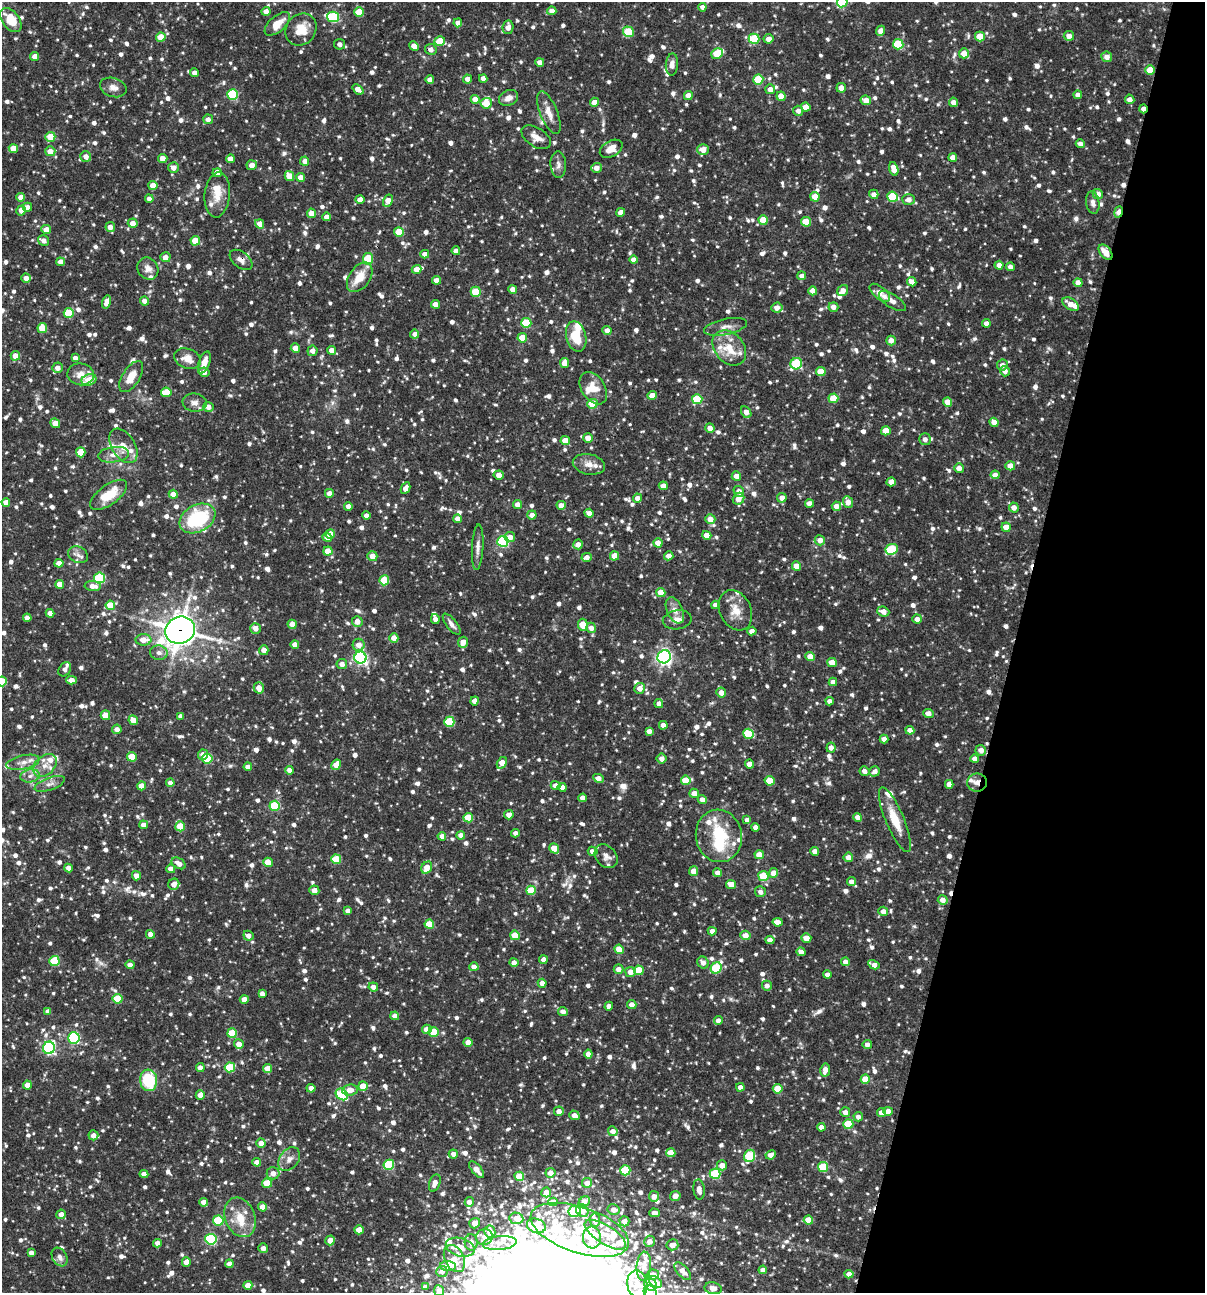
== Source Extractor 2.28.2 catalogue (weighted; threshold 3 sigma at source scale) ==
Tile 8 of 4 x 4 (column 4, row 2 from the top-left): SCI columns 3860-5062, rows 2585-3875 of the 5187 x 5169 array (HDU 1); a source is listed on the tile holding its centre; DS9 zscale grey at full resolution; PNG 1207 x 1295 px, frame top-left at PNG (2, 2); each listed source drawn as its Kron ellipse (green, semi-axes under 4 px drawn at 4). Shown black and unused: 16% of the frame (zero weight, under 3 of 4 exposures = <1% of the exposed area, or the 3 px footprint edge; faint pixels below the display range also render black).
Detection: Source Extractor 2.28.2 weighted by HDU 2 'WHT'; one run over the whole footprint, this tile lists its part. Background 0.0817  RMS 0.0038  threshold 0.0171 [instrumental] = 3 sigma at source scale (4.5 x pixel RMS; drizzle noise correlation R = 1.50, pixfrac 1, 0.05/0.05 arcsec/px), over >= 5 px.
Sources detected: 1473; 1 too faint to see at this stretch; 1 inside a brighter object's white glare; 1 cosmic-ray / hot-pixel residue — neither listed nor drawn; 56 inside a brighter listed object's ellipse — not listed separately; of the other 1414, all 500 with FLUX_AUTO >= 1.91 (the completeness limit of this list) listed and drawn (914 fainter detections not listed), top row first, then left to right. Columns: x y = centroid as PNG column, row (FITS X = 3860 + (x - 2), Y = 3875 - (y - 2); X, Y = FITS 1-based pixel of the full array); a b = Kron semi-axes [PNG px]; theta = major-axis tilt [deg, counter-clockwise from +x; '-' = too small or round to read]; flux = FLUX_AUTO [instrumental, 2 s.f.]
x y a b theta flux
842 2 5 5 - 16
702 7 4 4 - 1.9
266 11 4 4 - 2.6
552 11 4 4 - 2.9
359 12 5 4 - 8.3
333 17 6 5 - 34
11 20 14 8 -52 9.3
458 23 4 4 - 2.5
277 24 15 8 41 5.6
508 27 7 5 81 2.7
301 29 17 14 51 7.1
881 31 5 4 - 3
628 32 5 5 - 16
1069 36 5 5 - 2.5
161 37 5 4 - 8.2
980 37 5 5 - 6.5
754 39 5 5 - 22
769 39 5 5 - 2.7
440 41 5 5 - 6.9
340 44 5 5 - 2
898 44 5 5 - 19
414 46 5 4 - 3.1
431 49 6 5 - 2.2
964 53 5 5 - 4.2
717 54 6 5 - 11
35 56 4 4 - 3.2
1107 57 5 5 - 3
540 62 4 4 - 2.5
672 64 11 6 86 2.4
1150 70 5 4 - 8.1
195 73 4 4 - 2.6
483 78 4 4 - 2.4
430 79 4 4 - 2.5
467 79 4 4 - 2.5
758 79 5 5 - 15
113 87 13 9 -17 2.8
841 88 5 4 - 2.7
358 89 6 4 -39 3.4
770 89 5 5 - 3.2
233 94 5 5 - 28
688 95 4 4 - 3.1
1078 95 4 4 - 2.4
781 96 4 4 - 4.2
508 98 10 7 27 2.7
475 99 4 4 - 4.3
1130 99 5 4 - 2.6
866 100 5 4 - 4.5
594 102 4 4 - 3.6
953 102 4 4 - 2.5
486 103 5 5 - 7.5
806 107 4 4 - 4.5
1143 109 4 3 - 3.1
798 111 5 5 - 2.2
549 113 22 8 -68 4.3
208 119 5 5 - 1.9
50 137 5 5 - 7.4
536 137 16 9 -33 3.6
1080 144 4 4 - 2.3
13 148 4 4 - 4.9
611 149 12 8 30 4.2
703 149 6 5 - 3.4
50 151 5 5 - 3.9
86 156 5 5 - 2.7
953 157 4 4 - 2.9
163 159 4 4 - 3.3
230 159 4 4 - 3.9
305 161 4 4 - 2.7
558 164 13 7 -86 2.1
252 165 5 5 - 3.1
174 168 5 5 - 2.7
597 168 5 5 - 2.7
894 169 7 4 -74 4.6
217 173 4 4 - 4.9
289 176 5 4 - 6.4
301 177 4 4 - 3.7
153 185 4 4 - 4.8
874 194 5 4 - 2.4
1098 194 5 5 - 2.9
217 195 22 12 84 6.3
21 197 4 4 - 3.6
815 197 5 4 - 5.6
893 197 5 5 - 16
149 199 4 4 - 2.3
360 199 4 4 - 2.8
908 199 6 5 - 2.7
388 201 6 4 62 4.5
1093 202 11 6 -82 1.9
27 207 4 4 - 2.6
21 210 5 4 - 2.8
621 212 4 4 - 3.1
1118 212 6 4 80 6.6
311 213 4 4 - 3.8
327 217 4 4 - 2.5
763 220 5 4 - 7.4
806 222 5 4 - 9.2
133 223 5 4 - 3.1
260 224 5 4 - 3.2
110 227 5 4 - 2.9
46 230 5 4 - 3.9
399 232 5 5 - 11
44 241 5 5 - 2.2
195 241 5 4 - 8.9
456 251 4 4 - 2.4
1106 252 9 5 -49 4.6
425 254 4 4 - 2.5
165 257 5 5 - 3
368 259 6 5 - 15
241 260 13 8 -38 2.3
634 260 4 4 - 2.6
60 262 4 4 - 3.1
999 265 4 4 - 3.2
1010 267 4 4 - 2.3
148 268 11 10 - 2.7
416 269 5 4 - 3.6
802 276 4 4 - 2
360 277 16 10 54 7.9
26 278 4 4 - 2.5
436 280 4 4 - 3.2
912 282 5 4 - 3.5
1078 283 4 4 - 3.9
513 289 4 4 - 2.6
843 290 6 5 - 3.1
813 291 4 4 - 3.9
476 292 5 5 - 13
880 293 12 6 -39 4.7
144 301 4 4 - 2.2
892 301 15 6 -33 2.5
106 302 7 4 75 2.9
435 304 4 4 - 3.2
1071 304 9 5 -34 4
833 307 5 4 - 2.6
777 308 5 5 - 2.9
69 313 5 5 - 12
526 323 5 5 - 16
986 323 4 4 - 2.5
725 327 22 8 12 3.2
42 328 5 5 - 9.4
607 331 4 4 - 2.5
415 334 4 4 - 2.4
576 336 15 10 -76 11
522 338 5 4 - 6.8
891 340 5 5 - 2.4
295 348 5 4 - 3.1
729 348 19 14 -49 10
332 350 4 4 - 3.3
312 351 5 5 - 2.2
15 356 5 4 - 3.7
75 358 4 4 - 2.4
188 359 14 10 -21 4.4
204 362 11 5 70 3.9
565 363 5 4 - 3.6
796 364 6 5 - 24
1002 365 5 5 - 2.6
58 368 5 5 - 2.7
1005 371 5 5 - 2.2
204 372 5 4 - 2.7
821 372 5 4 - 8.2
81 374 13 11 -7 4
131 377 17 8 57 5.7
89 380 7 5 19 6.6
593 388 18 11 -57 6
166 392 5 4 - 9.6
652 395 5 4 - 3.7
833 398 5 5 - 11
697 399 5 5 - 17
948 402 4 4 - 4.5
195 403 12 9 -5 2.4
593 404 5 5 - 12
208 407 5 5 - 2.7
746 412 6 5 - 3
994 422 5 4 - 3.3
55 423 5 4 - 5.6
710 428 5 4 - 2.9
886 431 5 4 - 7.1
588 438 5 4 - 4.1
925 439 6 6 - 2.1
565 441 5 4 - 5.5
123 446 19 11 -58 5.2
81 452 5 4 - 7.1
114 455 16 7 8 3.2
589 464 16 10 -11 3.5
1010 466 5 4 - 3.8
959 468 5 5 - 3
499 475 5 4 - 2.7
995 475 4 4 - 2.6
736 476 5 4 - 2.8
891 482 5 4 - 2.9
663 486 4 4 - 3.2
405 488 6 4 63 2.9
739 491 5 5 - 2.8
329 493 4 4 - 2.9
173 494 4 4 - 4.2
109 495 22 10 36 10
637 498 4 4 - 2.6
782 498 5 5 - 2.9
739 499 6 5 - 3.6
6 502 4 4 - 2.9
848 502 6 5 - 3.4
809 503 4 4 - 3.3
517 504 4 4 - 2.4
561 505 4 4 - 2.6
348 506 4 4 - 2.6
836 506 4 4 - 2.3
1014 507 5 5 - 2.7
589 513 4 4 - 2.6
366 515 4 4 - 2.4
532 515 5 4 - 2.4
197 518 19 13 28 30
457 519 4 4 - 2.8
710 519 5 5 - 3.7
1006 527 4 4 - 4.4
330 534 5 4 - 4.8
707 535 5 4 - 5
327 537 5 4 - 3.1
510 537 5 5 - 3.1
820 540 5 5 - 3
503 541 5 5 - 44
658 543 5 4 - 3.7
578 544 5 5 - 2.8
478 547 23 5 87 2.5
892 549 6 5 - 18
328 551 4 4 - 5.9
78 555 10 8 -26 2.1
372 556 5 5 - 3.5
614 556 4 4 - 5.2
669 556 5 4 - 2.5
587 557 5 4 - 2.7
59 563 4 4 - 4.2
796 566 4 4 - 5.2
100 578 5 5 - 34
384 580 5 5 - 13
60 584 4 4 - 5.1
93 586 8 5 -5 2.9
661 592 4 4 - 5.8
110 605 4 4 - 8.1
715 605 4 4 - 2.2
675 610 14 8 -65 2.9
735 610 21 15 -64 6.1
883 611 6 5 - 2.9
50 613 4 4 - 2.8
27 618 4 4 - 2.8
435 619 5 4 - 1.9
917 619 5 4 - 2.5
677 620 14 9 10 2.9
357 621 5 5 - 3.1
292 624 4 4 - 4
452 624 12 5 -52 1.9
583 625 6 5 - 8.5
256 628 5 5 - 2.8
591 628 5 5 - 2.8
180 630 15 13 24 490
752 631 5 4 - 2
394 638 4 4 - 3.2
143 640 8 5 2 4.4
463 642 5 5 - 4.2
295 644 4 4 - 2.7
359 645 6 6 - 3.2
264 650 5 4 - 2.6
159 653 9 7 -11 1.9
810 656 4 4 - 4
664 657 7 6 - 130
360 658 6 6 - 77
832 662 5 4 - 5.3
342 664 5 5 - 2.6
65 669 7 5 55 2.2
71 680 5 4 - 3.4
2 681 5 5 - 13
833 682 4 4 - 2.4
259 688 5 5 - 3.8
640 688 5 5 - 2.9
721 693 5 5 - 2.7
475 701 4 4 - 3
830 701 4 4 - 2.3
659 703 4 4 - 2
928 713 5 4 - 2.5
105 715 5 4 - 5.9
181 716 4 4 - 2.1
133 720 5 4 - 4.4
449 722 5 5 - 18
663 725 4 4 - 2.7
117 729 5 4 - 2.8
910 730 4 4 - 2.7
649 731 4 4 - 2.6
748 734 5 5 - 20
884 739 4 4 - 2.7
831 747 5 4 - 2.1
981 750 5 5 - 3.1
203 755 5 5 - 3.1
132 757 5 4 - 9.9
207 758 5 5 - 19
662 758 5 4 - 2.1
975 759 4 4 - 2.6
23 762 17 7 12 2.9
502 763 6 4 58 5.1
750 764 4 4 - 4.4
45 765 13 9 43 3.7
336 765 5 4 - 4.9
248 767 4 4 - 2.6
289 770 4 4 - 2.4
864 771 5 5 - 2.3
875 771 5 5 - 1.9
30 776 10 6 11 2.1
598 778 5 4 - 2.7
686 780 5 4 - 8.4
770 781 5 4 - 6.7
170 783 4 4 - 2.2
977 783 10 9 - 2.4
50 784 16 6 19 2.1
949 784 4 4 - 2.9
142 786 4 4 - 4.6
556 786 5 4 - 3.1
562 787 4 4 - 2.6
694 793 5 4 - 2.7
583 798 4 4 - 3.1
702 800 5 4 - 3
275 806 5 5 - 22
509 815 5 4 - 2.6
858 817 4 4 - 2.8
468 818 5 4 - 10
747 820 4 4 - 2.1
895 820 35 9 -67 9.1
143 825 4 4 - 2.7
180 826 5 5 - 9.6
755 827 4 4 - 2.4
515 833 4 4 - 2.3
461 835 4 4 - 2.7
442 836 4 4 - 2.5
719 836 26 23 -79 18
554 848 5 4 - 6.1
593 851 5 4 - 2.7
815 851 4 4 - 3.3
759 855 4 4 - 5
606 856 13 10 -49 2.4
848 857 5 4 - 2.7
336 859 5 5 - 13
268 862 5 4 - 5.4
179 863 8 5 -31 3.1
69 868 4 4 - 2.6
427 868 6 5 - 5.6
171 869 4 4 - 3.3
694 871 5 4 - 4.6
718 873 4 4 - 2.5
773 873 5 4 - 4.4
136 876 4 4 - 2.7
763 876 5 5 - 15
851 882 4 4 - 2.5
174 884 6 5 - 2.8
731 884 5 4 - 4.6
314 890 5 4 - 3.2
531 890 5 4 - 11
760 892 5 5 - 2
943 900 5 4 - 2.9
348 911 4 4 - 2.6
883 911 5 5 - 2.8
778 922 5 4 - 3.1
429 924 5 4 - 9.1
712 931 4 4 - 2.5
150 934 5 4 - 2.3
515 935 5 4 - 10
745 935 5 4 - 3.9
248 936 5 4 - 2.3
806 938 5 4 - 3.9
770 940 4 4 - 2.5
619 949 5 4 - 5.1
801 952 5 4 - 2.9
543 960 4 4 - 2.1
54 961 5 5 - 16
703 962 6 5 - 2.2
845 962 4 4 - 2.5
514 963 4 4 - 2.7
130 965 4 4 - 2.2
874 965 6 4 -29 3
474 967 4 4 - 3.3
716 968 6 5 - 23
618 969 5 4 - 2.5
639 970 5 5 - 11
630 972 5 5 - 3.3
827 975 4 4 - 2.6
542 983 4 4 - 2.9
767 986 5 5 - 2.1
373 987 5 4 - 2.5
262 994 4 4 - 2
118 999 5 5 - 14
244 999 4 4 - 4
632 1004 4 4 - 2.8
609 1006 4 4 - 2.2
48 1011 4 4 - 2
563 1011 5 4 - 2.4
395 1016 4 4 - 2.6
718 1021 4 4 - 2.3
427 1029 5 4 - 4.1
433 1032 5 5 - 11
232 1033 5 5 - 13
74 1038 6 5 - 47
468 1042 4 4 - 4.3
239 1044 5 4 - 3.2
867 1044 4 4 - 2.4
49 1048 6 6 - 55
588 1054 4 4 - 2.8
230 1067 5 5 - 15
200 1068 4 4 - 2.4
268 1069 4 4 - 6
825 1070 6 5 - 3.2
865 1079 5 4 - 7.5
149 1080 11 8 -84 19
27 1085 4 4 - 3.3
363 1086 5 5 - 6
740 1087 4 4 - 2.4
311 1088 4 4 - 2.9
778 1089 5 4 - 7.7
350 1090 8 6 7 3.8
342 1094 6 5 - 33
200 1095 5 4 - 3.7
559 1111 5 5 - 2.8
888 1111 4 4 - 2.8
845 1112 5 5 - 2.6
882 1113 4 4 - 4
574 1115 5 4 - 2.8
858 1117 4 4 - 1.9
848 1124 5 5 - 14
821 1127 4 4 - 2.7
613 1131 5 4 - 2.8
93 1135 5 5 - 2.6
261 1143 4 4 - 3.2
671 1153 5 4 - 7.1
453 1154 4 4 - 2.3
771 1155 5 4 - 3.2
750 1156 6 5 - 22
289 1159 13 9 52 2.7
257 1162 4 4 - 2.9
389 1165 5 5 - 24
722 1165 5 5 - 3.1
823 1167 5 5 - 14
477 1170 10 5 -51 2.6
625 1170 5 5 - 21
273 1173 6 6 - 3
550 1173 5 5 - 2.6
144 1174 4 4 - 2.8
715 1174 5 5 - 24
519 1176 5 4 - 7.3
267 1183 5 4 - 9.4
435 1183 9 5 69 3
587 1183 5 5 - 2.6
699 1189 10 5 -83 2.4
546 1192 5 5 - 2.5
654 1196 5 5 - 2.8
675 1196 5 5 - 3.3
204 1202 4 4 - 2.9
469 1202 5 4 - 2.7
553 1202 4 4 - 3.2
584 1202 6 5 - 3
262 1207 4 4 - 3.3
613 1210 6 5 - 2.7
575 1211 6 5 - 23
582 1211 7 5 -52 3.3
654 1213 5 4 - 2.3
61 1214 5 4 - 2.6
240 1217 20 15 -67 8.5
516 1218 7 5 -8 3.2
218 1220 5 5 - 20
595 1220 6 5 - 2.3
808 1220 5 4 - 7.1
624 1221 5 5 - 2.9
475 1223 5 5 - 3.2
536 1226 9 7 -20 13
359 1230 4 4 - 6.4
580 1230 51 23 -18 24
490 1232 6 5 - 3.9
605 1235 23 9 -32 5.6
484 1237 8 7 - 2.6
592 1237 11 9 -84 9.9
211 1239 5 5 - 37
330 1240 5 4 - 3.1
650 1241 5 5 - 2.9
471 1242 8 6 -88 2.2
157 1243 4 4 - 2.6
500 1243 17 7 6 3.2
672 1245 6 5 - 3.1
460 1247 15 9 -15 4.9
263 1248 5 4 - 2.1
31 1253 4 4 - 2.4
60 1257 10 7 -59 2.1
454 1258 14 9 -63 4.9
186 1262 4 4 - 3.2
229 1264 4 4 - 2.5
448 1266 8 5 -4 3.6
644 1266 14 7 85 3.1
763 1270 4 4 - 2.6
442 1271 6 5 - 1.9
683 1271 11 5 -48 2.8
849 1274 4 4 - 2.5
653 1275 6 5 - 2.9
656 1282 7 5 -40 2.8
637 1284 14 10 -80 3.9
248 1285 4 4 - 3.7
651 1285 7 5 -45 3.4
425 1287 4 4 - 2.3
713 1288 8 6 -9 3.3
439 1291 5 5 - 3
650 1292 7 6 - 3.4
Overlapping masked pixels (flux is a lower limit): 7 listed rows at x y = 1150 70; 1143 109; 1118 212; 1106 252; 241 260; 180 630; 977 783
Isophote crosses this tile's border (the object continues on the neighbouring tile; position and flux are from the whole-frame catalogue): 5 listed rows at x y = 842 2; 6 502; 2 681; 439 1291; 650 1292